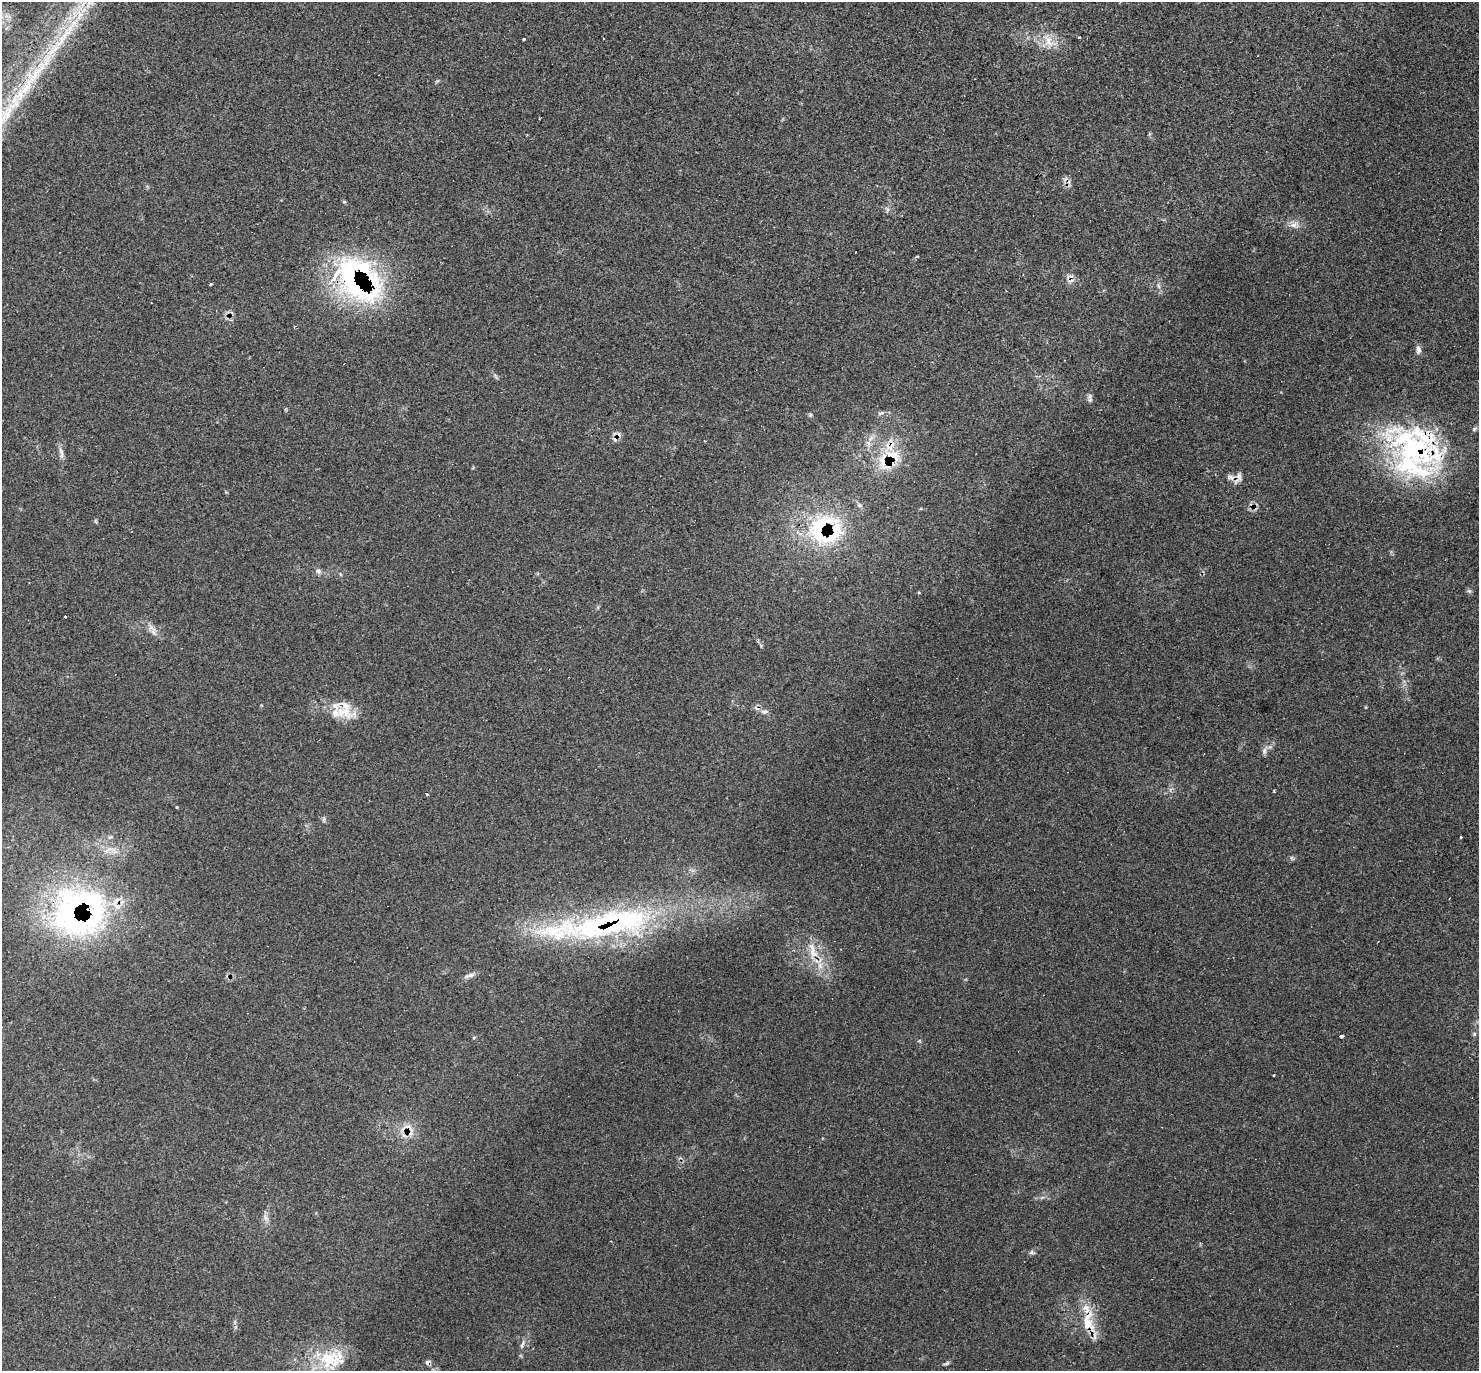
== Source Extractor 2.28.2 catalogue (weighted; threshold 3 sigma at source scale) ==
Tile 10 of 4 x 4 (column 2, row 3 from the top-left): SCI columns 1496-2972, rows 1523-2891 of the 5925 x 5928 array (HDU 1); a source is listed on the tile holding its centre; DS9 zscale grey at full resolution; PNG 1481 x 1373 px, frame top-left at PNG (2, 2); no overlay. Shown black and unused: <1% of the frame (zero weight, under 3 of 4 exposures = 1% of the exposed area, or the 3 px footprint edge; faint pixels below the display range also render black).
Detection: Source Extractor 2.28.2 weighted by HDU 2 'WHT'; one run over the whole footprint, this tile lists its part. Background 0.0446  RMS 0.0061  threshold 0.0273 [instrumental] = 3 sigma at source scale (4.5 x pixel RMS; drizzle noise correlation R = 1.50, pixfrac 1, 0.05/0.05 arcsec/px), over >= 5 px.
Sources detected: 60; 8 cosmic-ray / hot-pixel residue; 1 long thin detection or spike segment (spike, bleed or trail) — not listed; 8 inside a brighter listed object's ellipse — not listed separately; the other 43 listed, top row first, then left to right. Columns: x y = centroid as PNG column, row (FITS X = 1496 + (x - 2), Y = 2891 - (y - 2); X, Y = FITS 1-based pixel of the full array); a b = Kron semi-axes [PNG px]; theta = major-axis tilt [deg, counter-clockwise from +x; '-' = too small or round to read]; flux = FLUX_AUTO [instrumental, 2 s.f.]
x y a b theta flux
6 16 7 6 - 2.5
1079 37 3 3 - 0.99
524 39 3 3 - 2.1
1048 41 24 14 -53 10
1294 225 11 6 27 3.2
357 278 67 46 -49 110
210 284 3 3 - 1.3
1418 350 11 6 88 2.3
1090 400 7 4 44 1.2
880 413 9 3 22 1.1
870 439 7 4 71 1.8
61 452 12 5 -63 2.4
1414 454 74 53 -39 130
892 456 27 23 -34 23
1231 477 14 8 -4 4
95 521 6 4 -71 0.68
821 528 54 41 65 62
318 571 8 6 -3 1.8
340 574 6 3 -71 0.62
1469 591 7 4 -44 1.1
65 616 3 3 - 2.1
151 628 9 7 44 2.4
764 712 9 6 18 1.8
335 713 24 17 10 14
1264 751 10 6 87 2
1274 792 3 3 - 0.67
427 794 3 3 - 1.9
324 820 8 4 82 0.97
1461 837 3 3 - 1.6
75 912 74 66 9 180
610 923 126 35 11 160
813 953 19 11 -82 11
469 975 15 5 17 2.5
1474 1034 6 4 90 0.87
1341 1036 4 3 - 2.5
1273 1075 3 3 - 1.6
266 1218 11 5 -45 1.9
1031 1252 8 6 0 1.3
1088 1324 31 16 -76 18
522 1345 13 4 70 1.9
330 1359 37 27 11 30
428 1362 7 6 - 1.9
946 1363 11 3 28 1.1
Overlapping masked pixels (flux is a lower limit): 10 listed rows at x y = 357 278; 1414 454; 892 456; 1231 477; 821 528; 75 912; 610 923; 813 953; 1088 1324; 428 1362
Unlisted compact peaks at least as high as the median listed source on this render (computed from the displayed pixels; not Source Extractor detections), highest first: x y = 344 202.